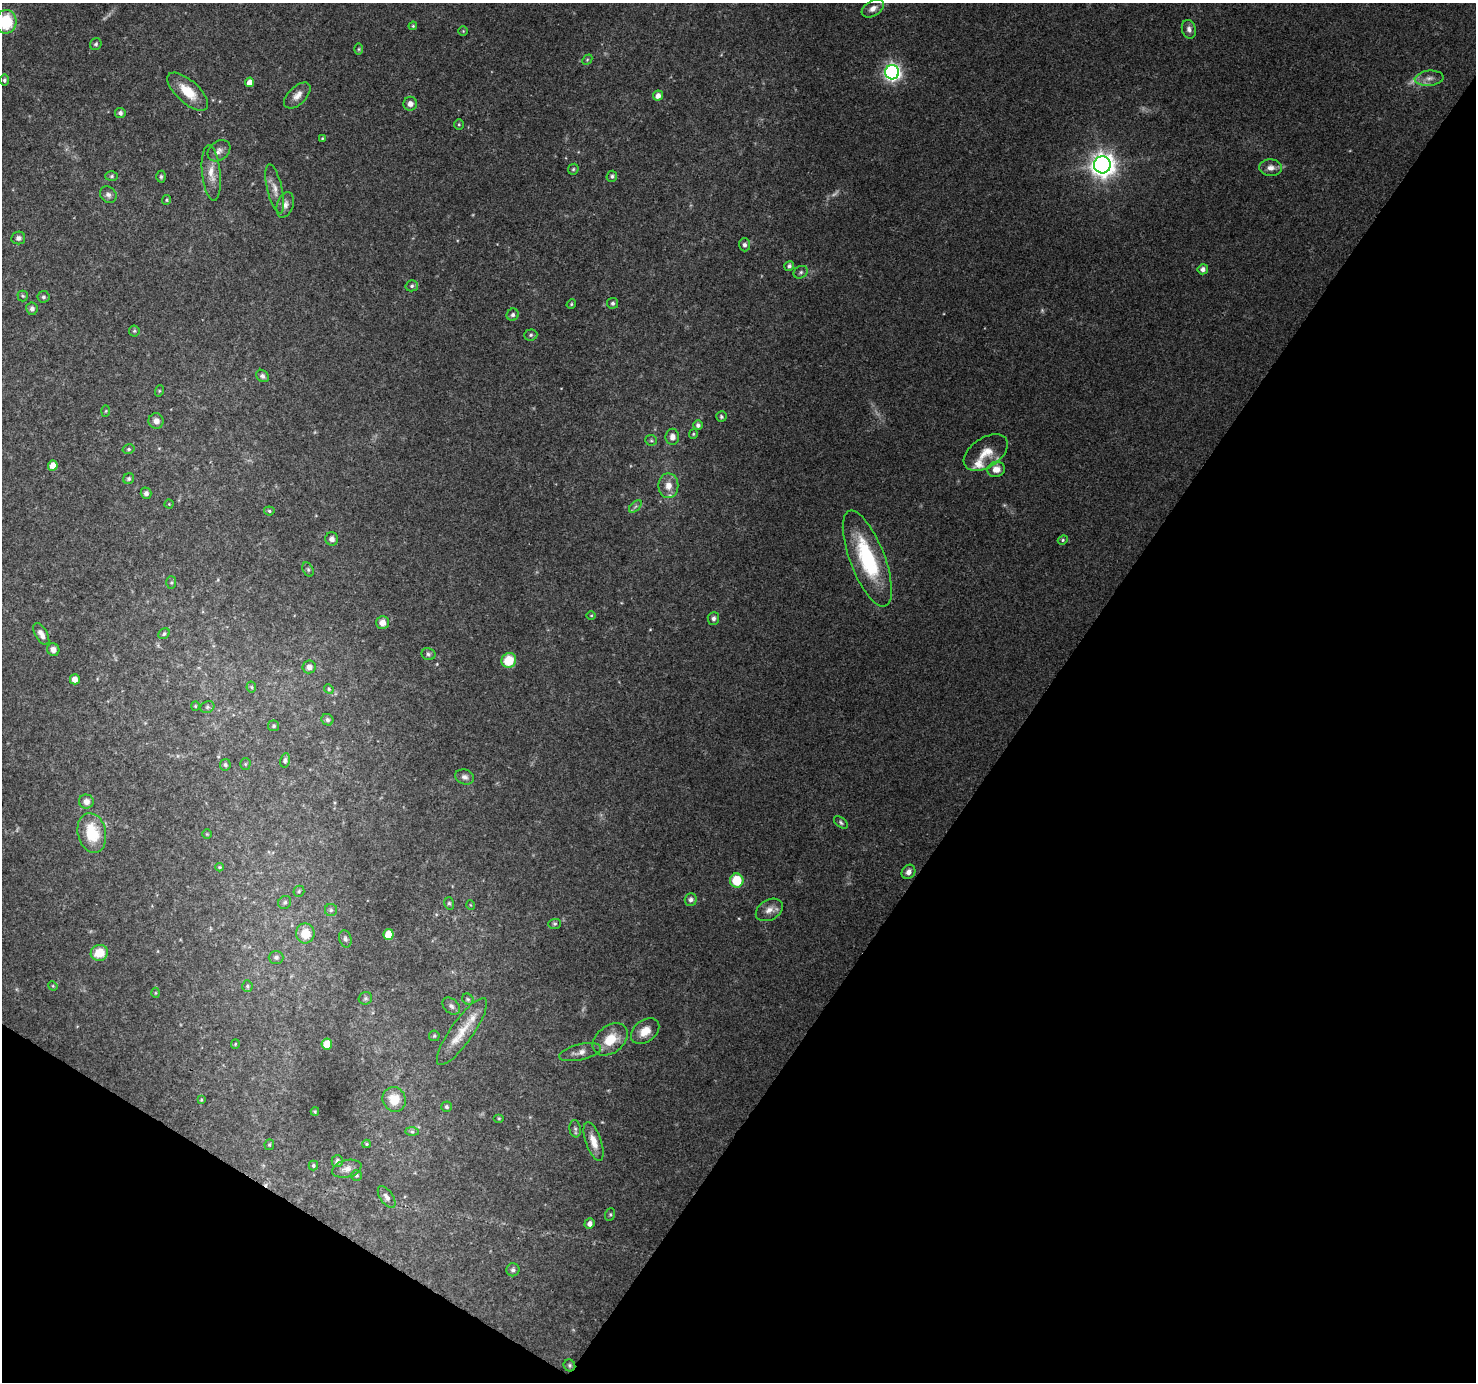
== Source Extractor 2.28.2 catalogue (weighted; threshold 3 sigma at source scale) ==
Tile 15 of 4 x 4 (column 3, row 4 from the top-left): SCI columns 2947-4420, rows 188-1567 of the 5900 x 5964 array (HDU 1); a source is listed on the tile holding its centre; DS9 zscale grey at full resolution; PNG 1478 x 1384 px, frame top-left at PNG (2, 3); each listed source drawn as its Kron ellipse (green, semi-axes under 4 px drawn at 4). Shown black and unused: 34% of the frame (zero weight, under 3 of 4 exposures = <1% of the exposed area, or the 3 px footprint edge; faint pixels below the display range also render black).
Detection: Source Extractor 2.28.2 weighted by HDU 2 'WHT'; one run over the whole footprint, this tile lists its part. Background 0.114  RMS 0.0065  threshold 0.0294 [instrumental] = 3 sigma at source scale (4.5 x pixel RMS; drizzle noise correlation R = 1.50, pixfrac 1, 0.0396/0.0396 arcsec/px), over >= 5 px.
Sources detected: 148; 3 too faint to see at this stretch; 1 cosmic-ray / hot-pixel residue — neither listed nor drawn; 3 inside a brighter listed object's ellipse — not listed separately; the other 141 listed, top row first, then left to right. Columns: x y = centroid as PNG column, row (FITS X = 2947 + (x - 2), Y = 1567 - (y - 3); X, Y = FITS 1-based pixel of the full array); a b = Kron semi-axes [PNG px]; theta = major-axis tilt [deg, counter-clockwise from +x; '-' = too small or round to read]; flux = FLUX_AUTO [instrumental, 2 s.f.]
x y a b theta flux
873 8 12 7 31 4.7
6 22 12 10 86 29
413 26 4 4 - 0.73
1189 29 9 7 -76 3.1
463 31 5 5 - 0.85
96 44 6 5 - 1.3
359 49 6 4 90 0.8
587 60 6 4 46 0.88
892 72 7 7 - 230
1429 78 14 7 6 4.6
4 80 5 4 - 1.3
250 82 5 4 - 6.6
188 92 25 11 -42 16
297 95 16 9 44 5.2
658 96 5 5 - 4.2
410 104 7 7 - 3.2
120 113 5 5 - 2.2
459 124 5 4 - 0.92
322 138 3 3 - 0.55
219 151 12 9 39 3.7
1102 165 8 8 - 660
1271 168 11 8 -3 4.3
573 169 6 5 - 1.1
211 173 28 9 -84 9
112 176 6 5 - 1
612 176 5 5 - 1.5
161 177 6 4 90 1.2
275 189 25 7 -77 5.8
108 195 9 7 -44 2.5
167 200 5 4 - 0.82
285 205 13 8 71 3.7
18 238 7 6 - 2
745 245 6 5 - 1.8
789 266 5 4 - 1.6
1203 269 5 5 - 3.2
801 272 7 6 - 1.6
412 286 6 5 - 1.6
23 296 5 5 - 0.95
43 297 6 6 - 1.3
613 303 5 5 - 1.6
571 304 5 4 - 0.85
32 309 6 6 - 2.1
513 315 6 6 - 1.7
134 331 5 5 - 1.1
531 335 6 5 - 1.5
262 376 7 5 -39 2
159 391 6 3 72 0.78
106 411 5 3 - 0.7
721 417 5 5 - 1.1
156 421 8 7 - 3.8
698 425 4 4 - 2.2
693 434 5 4 - 0.78
672 437 8 7 - 3.9
651 440 6 5 - 1.2
129 449 6 4 14 1.2
986 453 24 14 33 12
53 466 5 5 - 6.4
996 469 9 7 9 6.1
129 479 6 5 - 1.3
668 486 12 10 -90 6
146 493 6 5 - 2
169 504 4 4 - 0.65
635 506 7 4 44 1.4
269 511 5 4 - 1.2
332 539 6 6 - 2.9
1063 540 5 4 - 0.99
867 558 51 17 -69 58
308 569 7 5 -64 1.2
171 582 6 5 - 1.1
591 615 5 3 - 0.61
713 618 6 5 - 2.1
382 623 6 6 - 4.6
41 634 12 6 -61 3.9
164 634 6 5 - 1.3
53 650 6 6 - 3.3
428 654 7 6 - 1.6
509 660 7 7 - 17
309 667 6 6 - 3.2
75 679 5 5 - 5
251 687 5 5 - 0.92
329 689 5 4 - 0.98
195 706 4 4 - 0.66
207 707 7 5 22 1.5
327 720 6 5 - 1.5
274 726 5 5 - 1.1
285 760 7 4 80 1.5
245 764 5 5 - 0.95
225 765 6 5 - 1.3
465 777 9 7 -19 2.7
86 802 7 7 - 3.5
841 822 8 4 -39 1.3
92 833 20 14 -78 23
207 834 4 4 - 0.6
220 867 4 3 - 0.76
908 872 7 6 - 3.4
737 880 7 6 - 21
299 891 5 5 - 1.1
691 900 6 6 - 2.8
285 902 7 6 - 1.7
449 903 6 5 - 1.2
471 905 5 3 - 0.56
331 910 6 6 - 1.5
769 910 14 10 30 5.6
555 924 6 5 - 1.1
305 933 10 9 - 13
388 934 5 5 - 15
345 939 9 6 -76 1.9
99 953 9 8 - 14
276 957 7 6 - 2
53 986 5 4 - 0.72
247 986 5 5 - 1.1
155 993 5 3 - 0.62
365 998 7 6 - 1.4
468 999 6 5 - 1.2
451 1006 10 7 -42 2.3
645 1031 16 11 38 9.4
462 1032 40 11 55 17
434 1036 5 5 - 1
610 1039 19 13 38 16
235 1044 5 4 - 0.75
327 1044 5 5 - 14
580 1052 21 8 13 5
394 1099 12 11 - 13
201 1100 4 3 - 0.72
446 1107 5 5 - 1.5
315 1112 4 4 - 0.68
499 1118 5 3 - 0.64
575 1129 9 5 -83 1.6
412 1132 7 4 -1 1.2
594 1142 20 8 -71 8.1
366 1144 4 4 - 0.82
269 1145 5 4 - 0.91
337 1161 6 6 - 2.3
313 1166 5 4 - 1.2
347 1169 15 8 13 4.5
356 1175 5 5 - 1.2
387 1197 12 6 -55 3
610 1214 6 5 - 0.98
589 1224 5 5 - 3.3
513 1270 6 6 - 1.8
569 1365 6 5 - 1.3
Overlapping masked pixels (flux is a lower limit): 1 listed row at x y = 569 1365
Isophote crosses this tile's border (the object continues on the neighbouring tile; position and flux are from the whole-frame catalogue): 1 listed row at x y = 6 22